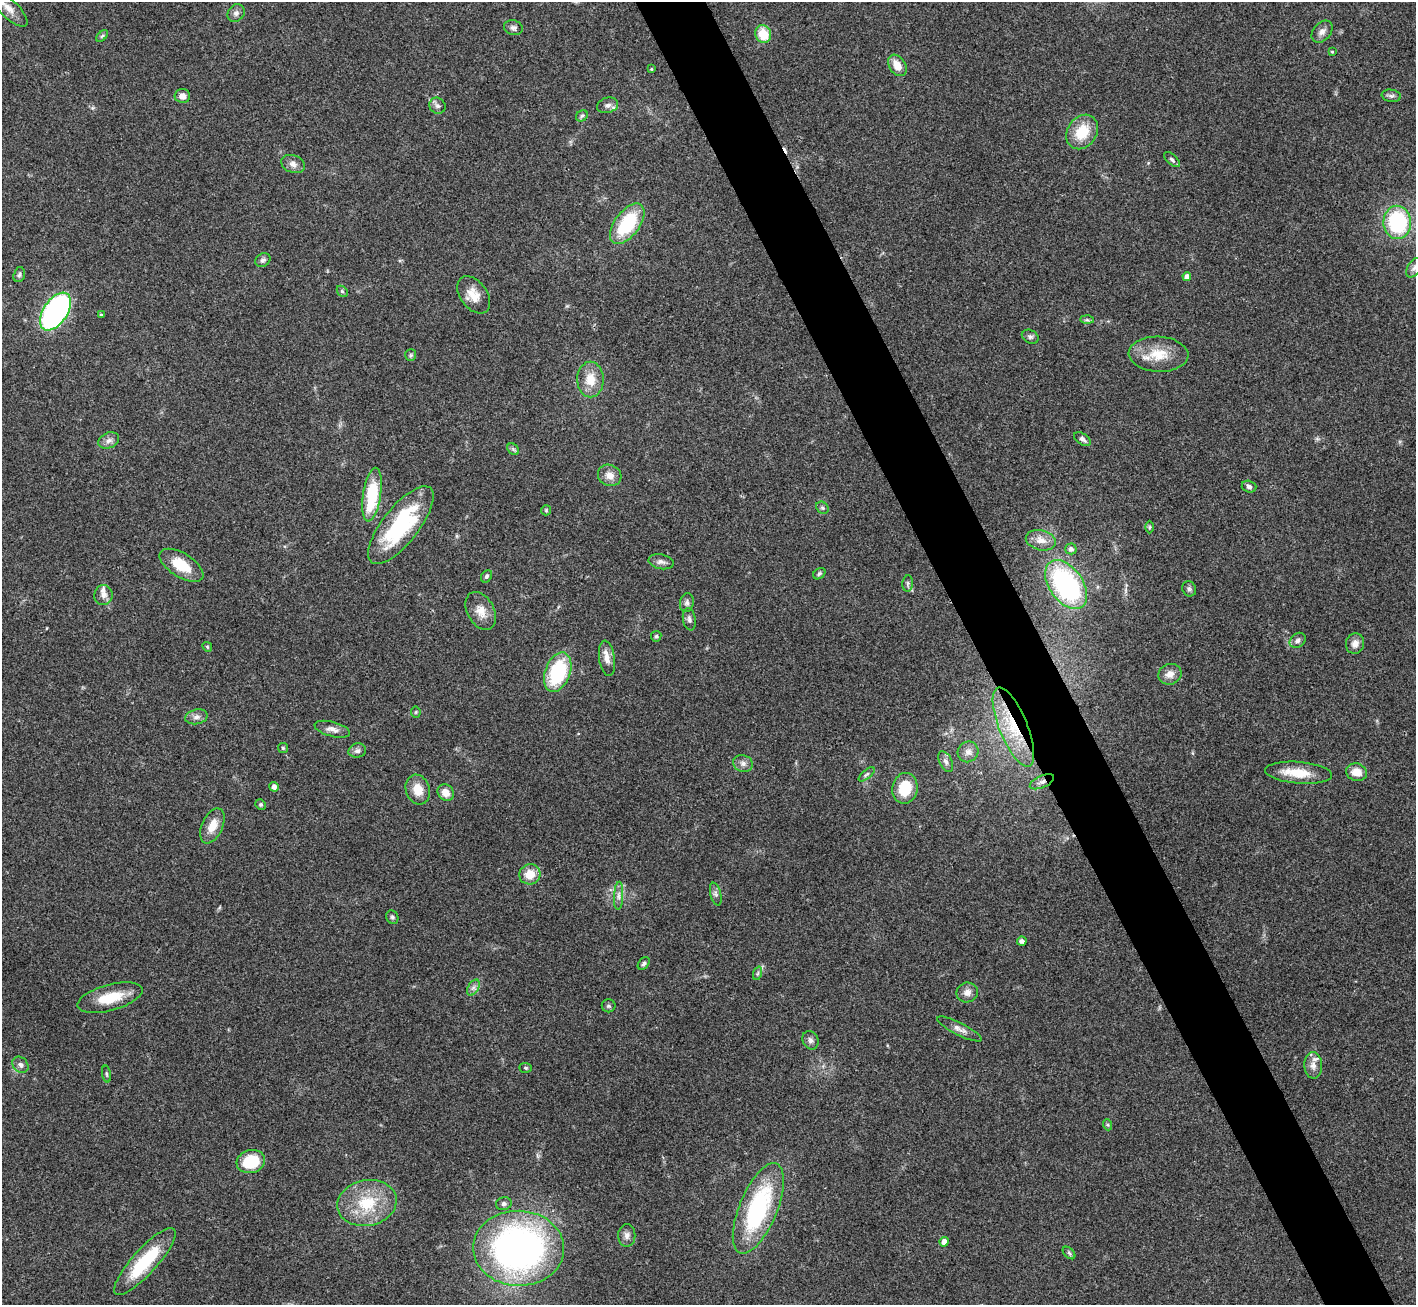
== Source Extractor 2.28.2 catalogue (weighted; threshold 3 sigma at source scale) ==
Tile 6 of 4 x 4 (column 2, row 2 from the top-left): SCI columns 1419-2832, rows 2892-4194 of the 5663 x 5651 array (HDU 1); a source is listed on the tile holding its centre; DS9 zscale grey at full resolution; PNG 1418 x 1307 px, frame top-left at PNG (2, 2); each listed source drawn as its Kron ellipse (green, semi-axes under 4 px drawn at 4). Shown black and unused: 5% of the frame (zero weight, under 3 of 4 exposures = <1% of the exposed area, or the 3 px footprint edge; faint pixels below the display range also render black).
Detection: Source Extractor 2.28.2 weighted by HDU 2 'WHT'; one run over the whole footprint, this tile lists its part. Background 0.0954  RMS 0.0061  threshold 0.0276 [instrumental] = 3 sigma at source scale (4.5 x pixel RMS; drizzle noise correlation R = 1.50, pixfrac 1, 0.05/0.05 arcsec/px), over >= 5 px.
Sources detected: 111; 1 cosmic-ray / hot-pixel residue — neither listed nor drawn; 2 inside a brighter listed object's ellipse — not listed separately; the other 108 listed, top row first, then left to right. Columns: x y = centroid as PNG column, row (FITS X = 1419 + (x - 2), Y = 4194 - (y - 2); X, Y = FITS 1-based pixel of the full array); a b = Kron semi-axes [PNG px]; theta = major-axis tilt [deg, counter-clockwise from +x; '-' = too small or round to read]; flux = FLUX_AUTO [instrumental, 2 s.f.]
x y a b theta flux
9 8 24 9 -44 6.9
236 13 9 8 - 2.7
513 28 9 7 -16 2
1322 32 12 8 49 3.3
763 34 9 7 -66 13
102 36 7 4 44 1
1332 52 3 3 - 0.62
897 65 12 8 -58 7.3
651 69 4 4 - 0.55
182 96 8 7 - 3.7
1391 96 10 6 -9 1.8
608 105 11 7 17 2.7
437 106 8 7 - 2.2
582 116 6 5 - 1.1
1082 132 18 14 55 17
1172 159 10 5 -42 1.6
293 164 12 8 -21 3.5
1397 222 16 14 -88 55
627 224 23 12 53 38
263 260 8 6 35 1.7
1414 268 10 6 60 2.2
19 275 7 5 72 1.4
1187 276 4 4 - 3.2
342 291 6 4 -45 1
474 295 21 13 -54 9.3
55 312 21 12 56 150
101 315 3 3 - 0.89
1087 320 7 4 -2 1.1
1030 337 9 6 -26 1.6
1158 354 30 17 -2 17
411 355 6 5 - 1
590 380 18 13 -89 11
1082 439 9 5 -36 2.3
109 440 11 7 21 3
513 449 6 5 - 1.2
610 475 12 10 -25 5.2
1249 487 7 6 - 1.8
372 494 27 9 81 35
822 508 7 5 -42 1.2
546 510 5 5 - 0.79
401 525 47 18 52 56
1150 527 6 4 89 0.91
1041 540 15 10 -13 6.1
1071 549 5 5 - 2.1
661 562 13 7 -12 2.6
181 565 24 12 -32 17
819 574 6 5 - 1.2
487 576 7 5 59 1.2
908 583 8 5 85 1.3
1066 585 27 16 -54 100
1189 589 8 6 -60 1.7
103 595 10 9 - 3.7
687 603 9 7 78 2
481 611 20 13 -62 7.8
689 619 11 6 -80 2.2
656 636 5 5 - 1.1
1298 640 9 6 38 2.2
1355 643 10 9 - 4
207 647 5 4 - 0.79
607 658 18 8 -82 5.1
558 672 20 12 70 45
1170 674 12 10 18 4.8
416 712 5 5 - 0.8
196 717 11 7 12 2.9
1013 727 42 14 -68 30
332 729 18 7 -14 3.9
283 748 5 5 - 0.96
357 751 9 7 11 2.3
968 752 11 10 - 3.6
946 762 11 6 -63 2.4
743 763 10 8 -15 3
1357 772 10 8 -14 7.3
1299 773 34 11 -5 15
867 774 10 4 40 1.3
1042 782 13 6 23 3.1
274 787 5 4 - 3
905 788 15 12 80 18
418 790 15 12 -71 9.1
446 793 9 7 -50 6
261 805 5 5 - 1.1
212 826 19 10 65 9.1
530 874 10 10 - 9.7
716 894 11 5 -76 2
619 896 14 4 87 2.6
392 917 7 6 - 1.4
1022 941 5 4 - 2.5
644 964 7 5 50 1.3
758 973 7 4 71 1.1
473 988 9 5 58 2
967 992 11 10 - 4.1
110 998 33 13 15 19
609 1006 7 6 - 1.4
959 1029 25 6 -27 4.2
810 1040 9 7 -66 2.3
20 1065 9 7 -46 2.2
1313 1065 13 9 -87 4.1
525 1068 6 5 - 0.89
107 1074 8 3 -79 0.9
1108 1125 6 3 -71 0.77
251 1161 14 11 17 22
367 1203 30 23 11 28
504 1204 8 6 15 1.7
758 1208 48 19 68 75
627 1235 11 8 89 3.2
944 1242 5 4 - 3.9
519 1248 45 37 -1 230
1069 1253 7 4 -45 1.2
145 1262 44 12 48 34
Overlapping masked pixels (flux is a lower limit): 2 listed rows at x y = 1013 727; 1042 782
Isophote crosses this tile's border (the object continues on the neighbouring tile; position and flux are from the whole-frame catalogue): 1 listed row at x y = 9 8